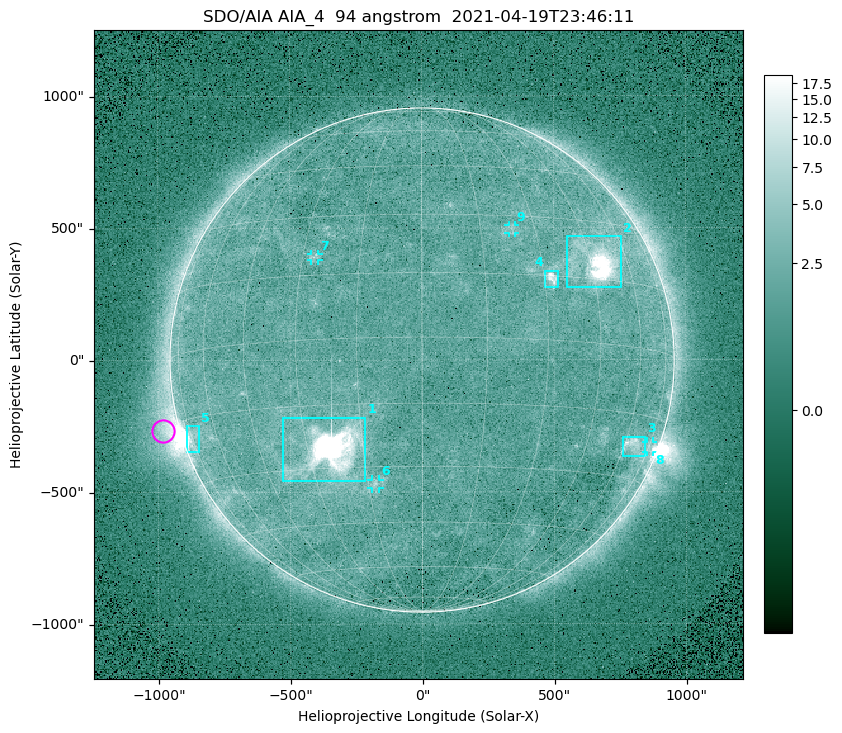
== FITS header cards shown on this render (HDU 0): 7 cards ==
TELESCOP= 'SDO/AIA '
INSTRUME= 'AIA_4   '
WAVELNTH=                   94
WAVEUNIT= 'angstrom'
DATE-OBS= '2021-04-19T23:46:11.12'
CTYPE1  = 'HPLN-TAN'
CTYPE2  = 'HPLT-TAN'

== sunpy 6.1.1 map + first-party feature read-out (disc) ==
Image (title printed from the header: SDO/AIA AIA_4  94 angstrom  2021-04-19T23:46:11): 512 x 512 px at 4.8 arcsec/px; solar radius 955 arcsec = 199 px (full disc in frame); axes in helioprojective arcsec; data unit not stated in the header (colour bar unlabelled)
Orientation: roll -0.138 deg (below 1 deg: not rotated)
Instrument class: DISC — disc imager (sunpy class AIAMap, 94 A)
Bright regions (active regions / flare kernels): reference = the median radial profile (limb darkening/brightening removed); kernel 5 px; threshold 5 sigma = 2.58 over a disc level ~1.81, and >= 1.15x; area >= 9 px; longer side >= 5 px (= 24 arcsec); searched inside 0.97 R_sun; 9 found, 9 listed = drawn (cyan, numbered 1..; 4 of them under ~33 arcsec drawn as corner ticks so the feature stays visible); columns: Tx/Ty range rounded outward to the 10 arcsec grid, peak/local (2 s.f.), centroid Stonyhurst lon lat
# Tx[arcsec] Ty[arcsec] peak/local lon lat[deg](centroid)
1 -530..-210 -460..-210 2244 -23 -26
2 550..760 270..470 41 +47 +19
3 760..850 -370..-290 4.5 +65 -22
4 460..520 270..340 7.4 +32 +14
5 -900..-840 -350..-250 6.1 -74 -19
6 -190..-160 -490..-450 3.3 -13 -34
7 -420..-390 380..410 3 -27 +19
8 850..880 -350..-310 2.9 +75 -21
9 330..360 480..510 2.6 +23 +26
Off-limb structures (1.02-1.3 R_sun): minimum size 50 px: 6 found; the strongest spans PA ~85..115 deg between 1.02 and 1.21 R_sun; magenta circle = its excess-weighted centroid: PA ~105 deg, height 1.06 R_sun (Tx ~-980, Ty ~-270 arcsec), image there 5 x the reference